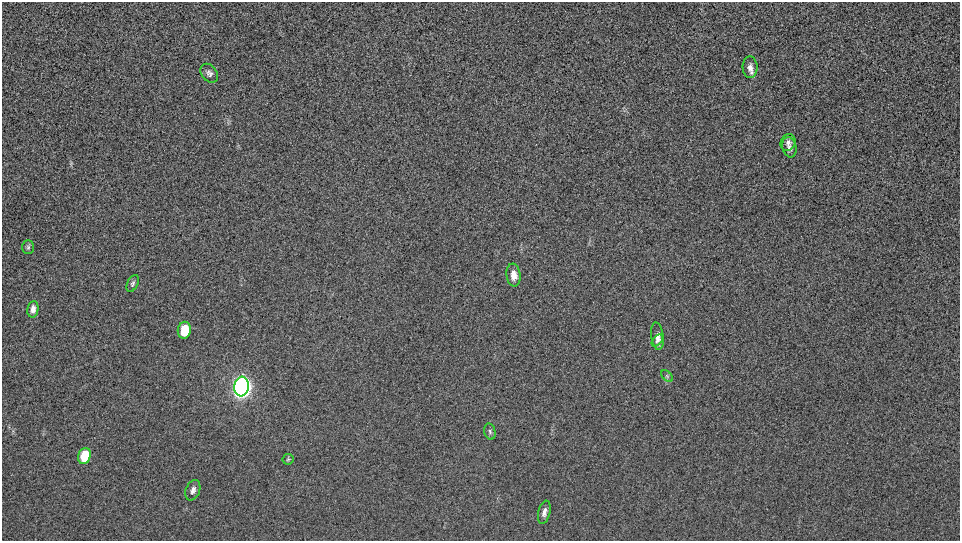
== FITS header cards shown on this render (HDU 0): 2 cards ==
NAXIS1  =                  958 / Axis length
NAXIS2  =                  539 / Axis length

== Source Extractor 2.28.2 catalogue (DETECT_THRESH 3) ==
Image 958 x 539 px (HDU 0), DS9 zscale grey, 1 PNG px = 1 image px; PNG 962 x 543 px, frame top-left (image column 1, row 539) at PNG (2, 2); each listed source drawn as its Kron ellipse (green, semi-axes under 4 px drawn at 4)
Background 262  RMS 5.5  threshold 16.6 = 3 sigma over >= 5 px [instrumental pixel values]
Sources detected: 18; all 18 listed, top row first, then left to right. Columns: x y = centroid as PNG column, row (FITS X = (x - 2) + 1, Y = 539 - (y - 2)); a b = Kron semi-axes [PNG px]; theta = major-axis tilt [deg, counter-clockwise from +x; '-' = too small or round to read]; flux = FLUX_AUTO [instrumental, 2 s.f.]
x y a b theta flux
750 67 11 7 -89 2200
209 73 10 7 -52 1400
788 142 9 7 65 1700
789 147 10 7 -79 1600
28 247 7 5 89 700
514 275 11 7 -82 3400
133 283 9 5 64 890
33 309 8 5 79 1900
184 330 8 6 81 14000
657 336 14 6 -83 2300
657 340 7 4 49 800
667 376 7 4 -45 650
241 387 10 7 84 510000
490 432 8 5 -74 880
84 456 8 6 72 16000
288 459 6 5 - 630
193 490 10 7 68 1700
544 512 12 6 77 1800

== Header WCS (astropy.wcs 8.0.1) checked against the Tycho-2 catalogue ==
Header WCS as astropy/WCSLIB reads it (applying the file's SIP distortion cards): RA---TAN-SIP/DEC--TAN-SIP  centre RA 00:09:25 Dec -09:36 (2.35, -9.60 deg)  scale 2.21 x 2.23 arcsec/px (non-square pixels)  FOV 35.2' x 20.0'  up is -7 deg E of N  parity normal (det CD < 0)
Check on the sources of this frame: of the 18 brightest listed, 3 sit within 3.3 arcsec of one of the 4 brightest Tycho-2 stars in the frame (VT <= 13.26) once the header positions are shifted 0.36 arcsec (0.08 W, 0.35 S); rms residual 1.99 arcsec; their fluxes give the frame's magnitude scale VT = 21.65 - 2.5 log10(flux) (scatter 0.07 mag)
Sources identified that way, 3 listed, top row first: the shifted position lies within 3.3 arcsec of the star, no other Tycho-2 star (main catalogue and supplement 1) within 6.6 arcsec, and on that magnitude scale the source's flux lands within +1.5 / -3 mag of the star's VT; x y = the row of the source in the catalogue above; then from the Tycho-2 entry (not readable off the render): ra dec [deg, ICRS J2000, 3 dp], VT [Tycho-2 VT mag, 2 dp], TYC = Tycho-2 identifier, HIP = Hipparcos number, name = IAU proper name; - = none
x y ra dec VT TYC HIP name
788 142 2.153 -9.550 13.26 5260-885-1 - -
184 330 2.543 -9.617 11.28 5260-962-1 - -
84 456 2.614 -9.686 11.21 5261-343-1 - -